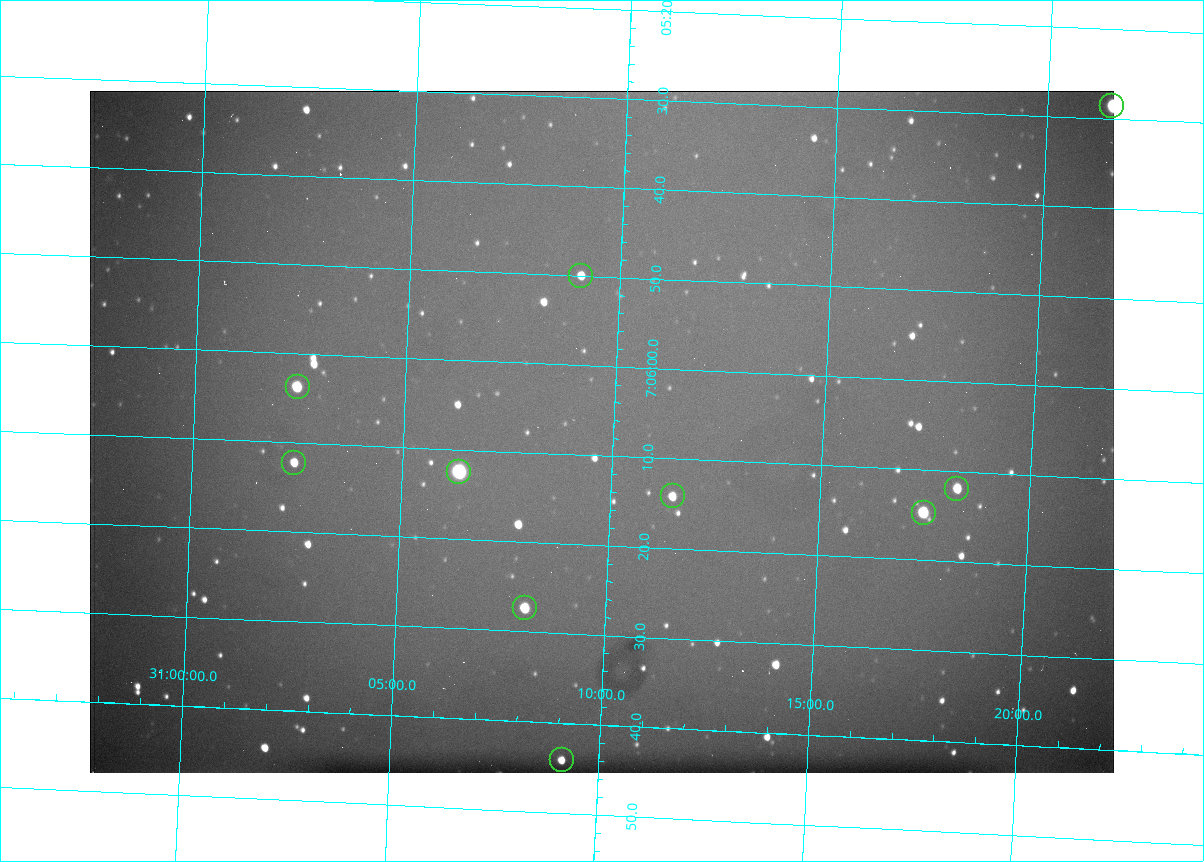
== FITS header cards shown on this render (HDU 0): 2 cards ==
NAXIS1  =                 1024 /fastest changing axis
NAXIS2  =                  682 /next to fastest changing axis

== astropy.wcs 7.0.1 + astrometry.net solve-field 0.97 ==
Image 1024 x 682 px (HDU 0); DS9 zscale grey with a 90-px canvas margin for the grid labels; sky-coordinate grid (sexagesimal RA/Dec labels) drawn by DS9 from the SOLVED WCS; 10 Tycho-2 reference stars matched to detected sources circled (green)
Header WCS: RA---TAN/DEC--TAN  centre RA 07:06:07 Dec +31:10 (106.53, +31.16 deg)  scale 1.44 arcsec/px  FOV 24.5' x 16.3'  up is -93 deg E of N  parity flipped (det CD > 0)
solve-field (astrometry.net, Tycho-2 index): VERIFIED the header's WCS against the Tycho-2 star catalogue (10 matches, 0 conflicts) and refined it, rather than solving blind
Solved WCS: RA---TAN-SIP/DEC--TAN-SIP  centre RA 07:06:07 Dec +31:10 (106.53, +31.16 deg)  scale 1.43 arcsec/px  FOV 24.4' x 16.3'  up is -92 deg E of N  parity flipped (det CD > 0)
The solver's refit moves the header's centre by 0.5 arcsec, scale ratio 0.9964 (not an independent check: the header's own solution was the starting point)
Tycho-2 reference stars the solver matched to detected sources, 10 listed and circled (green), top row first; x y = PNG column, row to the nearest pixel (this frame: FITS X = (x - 90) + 1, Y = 682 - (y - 91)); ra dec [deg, ICRS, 3 dp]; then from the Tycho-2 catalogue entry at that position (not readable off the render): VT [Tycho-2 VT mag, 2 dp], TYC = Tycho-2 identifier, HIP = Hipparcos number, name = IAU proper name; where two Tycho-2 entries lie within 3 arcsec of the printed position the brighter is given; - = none
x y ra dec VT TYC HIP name
1112 106 106.369 +31.359 8.79 2438-636-1 - -
581 276 106.458 +31.151 12.35 2438-728-1 - -
298 387 106.516 +31.041 10.39 2438-398-1 - -
294 463 106.551 +31.041 11.84 2438-663-1 - -
459 472 106.552 +31.106 9.20 2438-180-1 - -
957 489 106.550 +31.305 11.61 2438-184-1 - -
673 496 106.559 +31.192 11.79 2438-1039-1 - -
924 513 106.562 +31.292 10.01 2438-106-1 - -
525 608 106.614 +31.135 11.36 2438-550-1 - -
562 760 106.684 +31.152 11.76 2438-931-1 - -